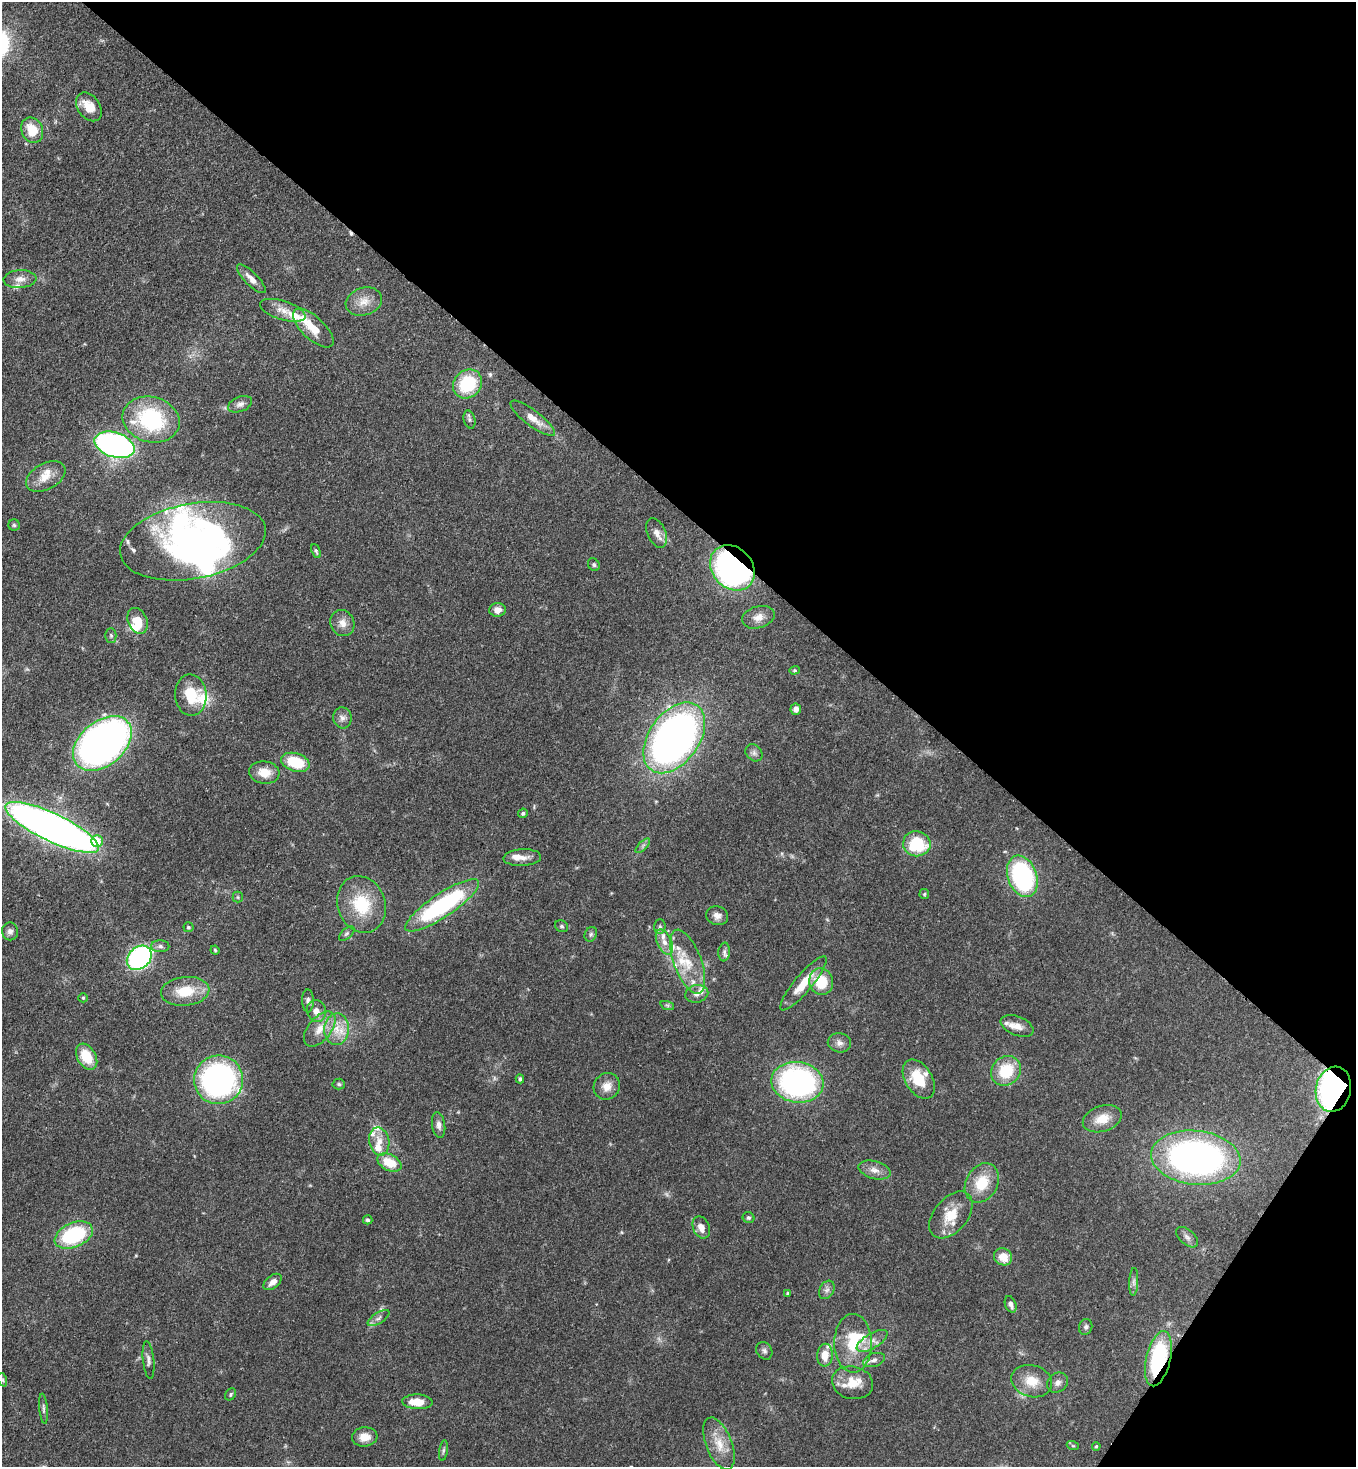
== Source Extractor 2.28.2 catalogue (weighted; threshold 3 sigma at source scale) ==
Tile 8 of 4 x 4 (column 4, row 2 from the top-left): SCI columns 4286-5639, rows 2990-4454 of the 6002 x 5980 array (HDU 1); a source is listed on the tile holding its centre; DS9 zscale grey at full resolution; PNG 1358 x 1469 px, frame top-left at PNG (2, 2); each listed source drawn as its Kron ellipse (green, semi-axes under 4 px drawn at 4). Shown black and unused: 37% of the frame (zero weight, under 3 of 4 exposures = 7% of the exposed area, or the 3 px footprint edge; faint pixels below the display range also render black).
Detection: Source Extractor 2.28.2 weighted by HDU 2 'WHT'; one run over the whole footprint, this tile lists its part. Background 0.107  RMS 0.0041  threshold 0.0184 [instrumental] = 3 sigma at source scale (4.5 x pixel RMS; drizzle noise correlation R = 1.50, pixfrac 1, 0.05/0.05 arcsec/px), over >= 5 px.
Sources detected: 150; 2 too faint to see at this stretch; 2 inside a brighter object's white glare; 1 cosmic-ray / hot-pixel residue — neither listed nor drawn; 26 inside a brighter listed object's ellipse — not listed separately; the other 119 listed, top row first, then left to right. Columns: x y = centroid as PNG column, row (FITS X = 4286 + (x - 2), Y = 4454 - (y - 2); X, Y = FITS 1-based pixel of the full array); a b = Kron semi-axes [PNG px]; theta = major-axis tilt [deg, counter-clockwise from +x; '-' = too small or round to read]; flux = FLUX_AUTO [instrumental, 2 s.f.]
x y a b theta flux
89 107 16 11 -54 6.8
32 130 13 10 -65 8.9
20 279 16 9 4 3.2
251 279 19 6 -45 3.5
364 301 18 13 17 5.3
283 310 24 9 -18 4.4
313 328 26 11 -43 8
467 384 15 13 46 21
240 404 12 7 21 1.9
533 418 27 8 -37 5.3
469 419 9 5 -76 1.1
151 420 29 22 -14 38
115 445 21 12 -18 120
46 476 21 13 29 6.1
14 525 6 5 - 0.69
656 533 16 9 -67 3
193 541 74 37 11 100
316 551 7 4 -68 0.72
594 565 7 5 -60 0.78
732 568 25 20 -47 110
498 610 8 7 - 3.2
758 617 16 11 16 3.8
138 621 13 9 -65 7.9
342 623 13 11 -62 3.5
111 635 7 5 -89 0.8
794 670 5 4 - 0.49
191 695 21 15 -86 12
796 709 5 5 - 2
342 718 10 9 - 2
674 738 39 25 54 220
102 743 33 22 40 200
754 753 9 7 -44 1.5
295 762 15 9 -17 16
264 772 15 11 -7 6.3
523 813 5 4 - 0.84
52 827 51 14 -25 330
97 841 6 6 - 7.7
917 844 14 12 -10 20
643 846 9 3 45 0.87
522 858 19 8 3 3.4
1022 876 21 14 -69 59
924 894 5 5 - 0.51
238 897 5 5 - 0.54
361 904 29 24 -70 19
442 905 43 12 34 54
717 916 11 9 -18 2.3
561 926 7 5 -31 0.8
188 927 5 5 - 0.69
660 927 7 5 88 1.1
10 931 9 8 - 1.6
347 934 9 5 41 0.89
591 934 7 6 - 0.95
664 942 13 7 -65 3.2
160 946 9 6 0 1.4
215 950 4 3 - 0.43
724 952 9 6 83 1.1
139 958 14 10 43 79
688 962 34 14 -70 11
821 982 13 12 - 12
803 983 34 8 50 9.2
185 991 24 14 6 12
697 994 11 9 12 2.4
83 998 5 4 - 0.54
308 1001 11 6 -90 1.3
667 1005 7 4 -18 0.7
316 1011 11 9 -72 3.1
1017 1026 17 9 -22 3.8
320 1029 20 11 50 6.2
336 1029 16 12 86 6.9
839 1043 12 9 -10 2.2
87 1057 14 9 -59 10
1006 1071 16 14 43 15
520 1079 4 4 - 0.77
919 1079 21 13 -58 12
218 1080 24 24 - 110
797 1082 26 20 -7 92
339 1084 6 5 - 0.73
607 1086 14 13 - 4.3
1333 1089 23 17 78 110
1102 1119 20 13 17 7.1
439 1125 13 6 -81 1.9
379 1141 14 10 -78 4.6
1196 1158 45 27 -6 170
389 1162 13 8 -28 9.3
874 1170 16 9 -16 3.2
982 1183 21 16 61 12
951 1215 27 17 50 10
748 1218 6 5 - 0.8
368 1220 5 4 - 0.8
701 1227 11 8 -65 3.3
74 1235 20 12 24 34
1187 1237 13 7 -42 1.7
1003 1257 9 8 - 5.9
273 1282 10 6 38 2.5
1134 1282 14 4 87 1.4
827 1290 10 7 59 1.6
788 1293 4 4 - 0.53
1011 1304 8 5 -69 1.7
378 1318 12 5 33 1.6
1086 1327 8 6 75 1.1
872 1341 17 7 31 3.6
853 1343 29 19 -89 17
764 1351 9 7 -58 1.3
825 1355 11 8 85 5.2
1158 1359 28 12 77 41
148 1360 19 5 -84 1.8
874 1360 11 6 18 1.7
3 1380 7 4 -72 0.79
1032 1381 21 16 -17 8.1
853 1383 21 16 -13 8.2
1058 1383 11 9 41 2.1
231 1394 6 5 - 0.71
418 1402 15 7 -2 6.8
43 1409 15 3 -84 1.2
365 1437 13 9 4 5
719 1444 27 13 -68 7.8
1073 1446 6 4 -18 0.54
1096 1446 4 3 - 0.49
443 1451 10 4 81 0.89
Overlapping masked pixels (flux is a lower limit): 4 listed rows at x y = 732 568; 442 905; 1333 1089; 1158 1359